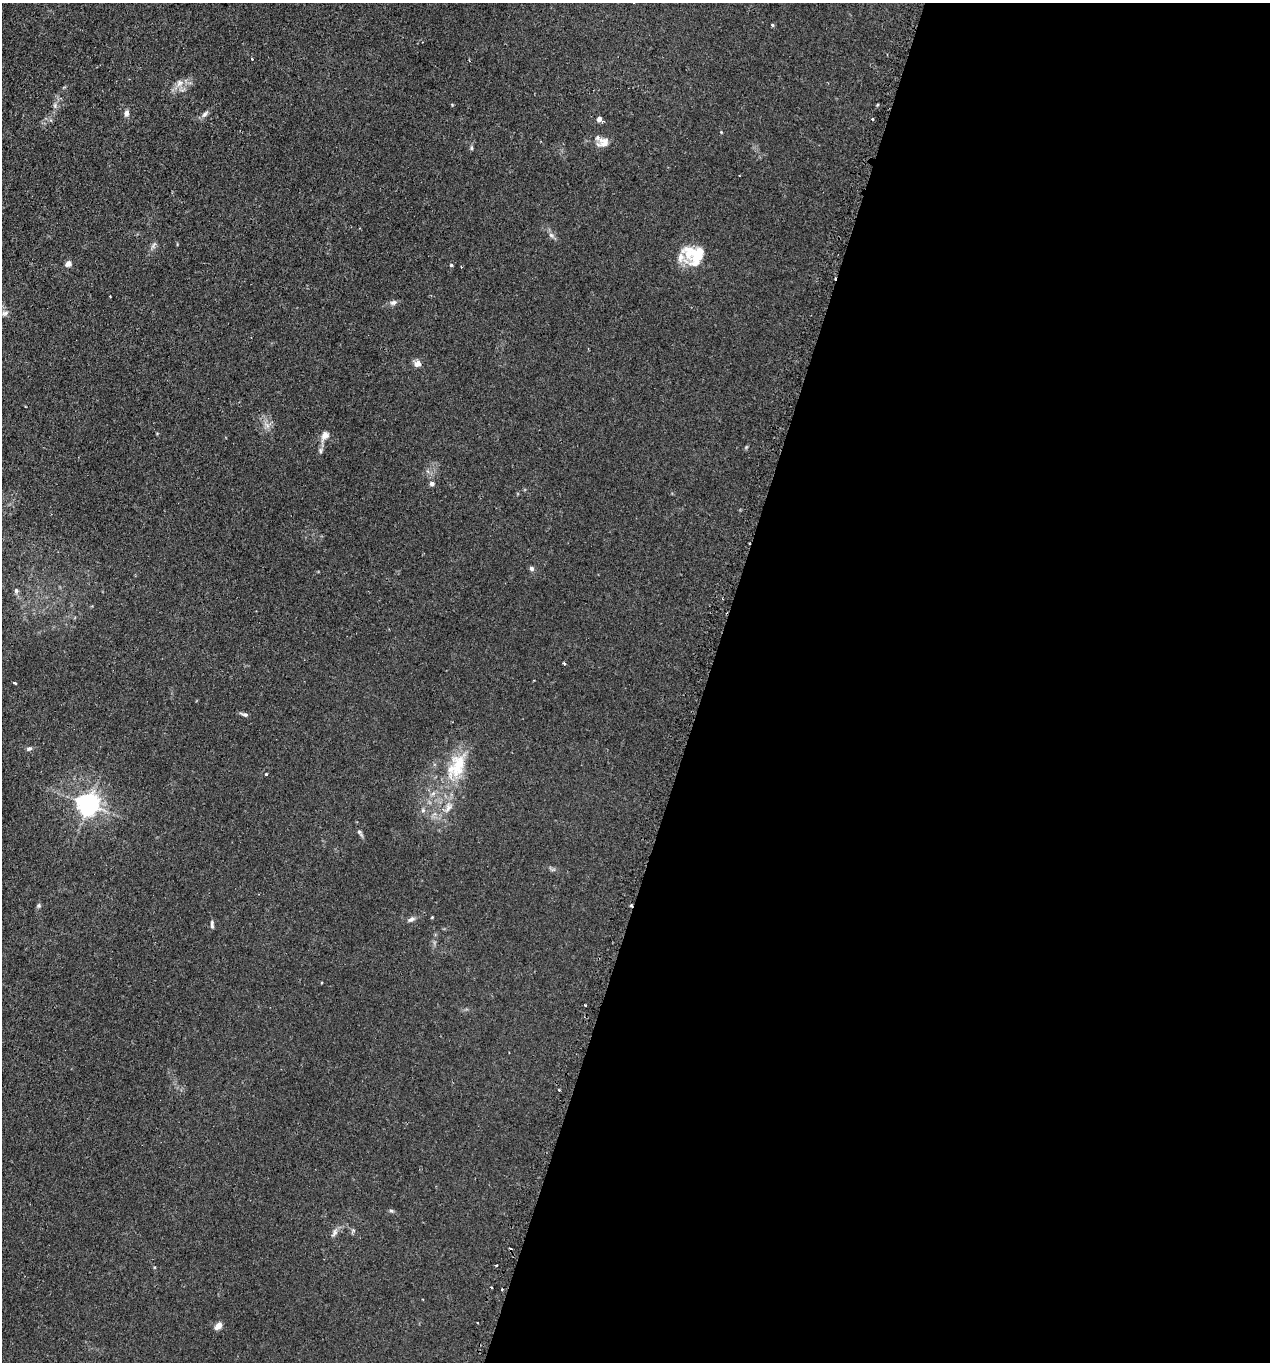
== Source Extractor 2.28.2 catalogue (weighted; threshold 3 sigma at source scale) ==
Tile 12 of 4 x 4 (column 4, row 3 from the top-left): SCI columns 4020-5287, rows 1578-2937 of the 5665 x 5686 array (HDU 1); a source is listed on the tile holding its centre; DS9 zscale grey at full resolution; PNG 1272 x 1364 px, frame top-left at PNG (2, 3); no overlay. Shown black and unused: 44% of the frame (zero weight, under 2 of 3 exposures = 3% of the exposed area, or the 3 px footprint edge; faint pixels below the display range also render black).
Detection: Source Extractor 2.28.2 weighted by HDU 2 'WHT'; one run over the whole footprint, this tile lists its part. Background 0.0365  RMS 0.0053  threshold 0.0241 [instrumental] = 3 sigma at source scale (4.5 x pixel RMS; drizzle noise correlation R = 1.50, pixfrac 1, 0.05/0.05 arcsec/px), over >= 5 px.
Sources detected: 48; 6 cosmic-ray / hot-pixel residue — not listed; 1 inside a brighter listed object's ellipse — not listed separately; the other 41 listed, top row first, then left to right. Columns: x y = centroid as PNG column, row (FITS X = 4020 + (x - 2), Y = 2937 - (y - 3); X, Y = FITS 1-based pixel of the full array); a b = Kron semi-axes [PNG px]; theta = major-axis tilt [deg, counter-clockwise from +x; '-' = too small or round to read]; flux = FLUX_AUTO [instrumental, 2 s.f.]
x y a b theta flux
772 25 4 3 - 0.69
179 83 11 8 57 3.2
55 105 8 4 90 1.1
126 113 8 6 75 1.9
205 114 9 6 50 1.7
599 119 5 4 - 2.9
872 119 3 2 - 1
721 132 3 3 - 0.36
603 142 17 11 19 4.8
471 148 5 5 - 0.75
551 235 8 5 -45 1.3
153 246 10 4 64 1.3
698 254 25 13 62 14
681 257 13 9 82 4
68 263 7 6 - 2.4
451 265 4 4 - 0.61
393 302 9 6 16 1.7
5 313 9 7 16 1.8
418 364 8 7 - 3
325 435 12 10 47 3.1
320 451 9 4 -90 1.2
432 484 5 4 - 2.1
532 568 5 5 - 1.6
16 590 6 5 - 1
14 683 4 3 - 7.3
245 715 8 5 -10 1.3
29 749 8 5 24 1.1
456 766 40 22 62 23
266 774 3 3 - 1.2
88 804 7 7 - 380
448 807 15 8 78 4.1
423 810 6 5 - 1
359 832 10 4 -56 1.1
39 905 5 5 - 0.8
411 919 11 5 24 1.7
212 925 10 4 -90 1.2
391 1211 6 4 -2 0.77
334 1233 13 6 62 1.9
491 1287 2 2 - 0.64
477 1323 3 2 - 0.56
218 1326 10 6 49 3